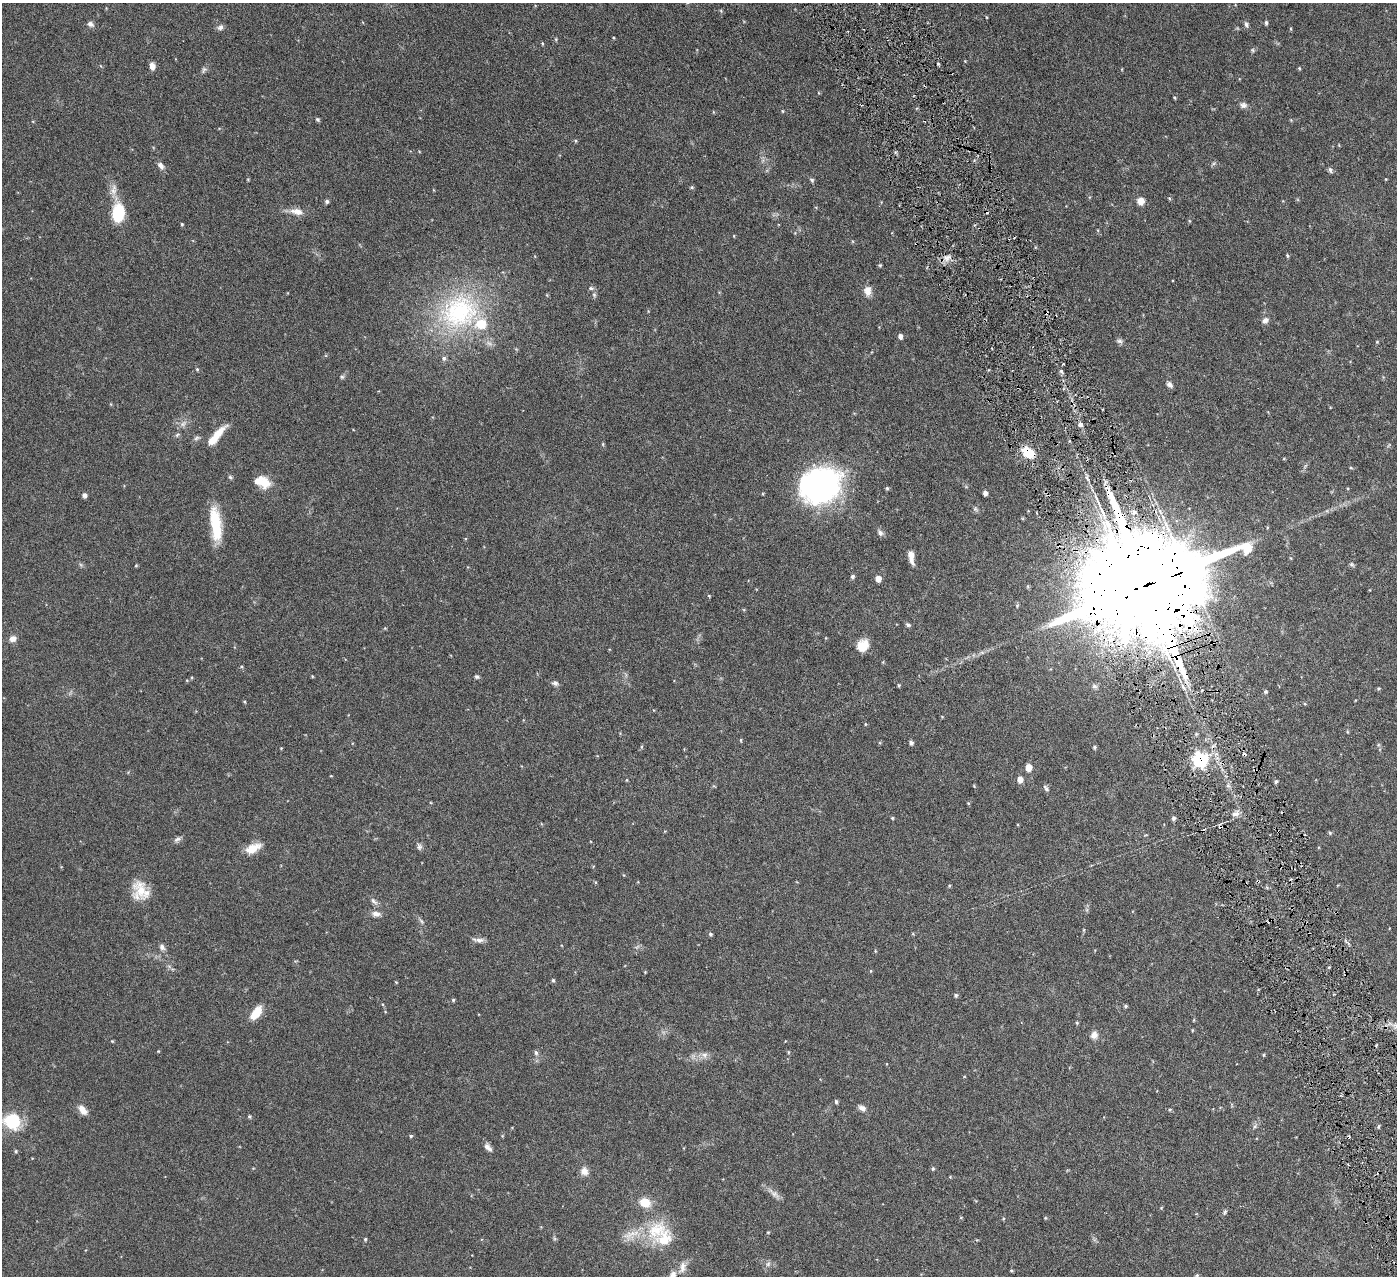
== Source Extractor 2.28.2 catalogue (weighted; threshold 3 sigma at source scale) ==
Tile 6 of 4 x 4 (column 2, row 2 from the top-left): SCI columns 1401-2795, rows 2711-3984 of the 5591 x 5550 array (HDU 1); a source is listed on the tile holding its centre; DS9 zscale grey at full resolution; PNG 1399 x 1278 px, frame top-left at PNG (2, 3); no overlay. Shown black and unused: <1% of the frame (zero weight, under 3 of 6 exposures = <1% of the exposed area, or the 3 px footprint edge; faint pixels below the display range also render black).
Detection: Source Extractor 2.28.2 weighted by HDU 2 'WHT'; one run over the whole footprint, this tile lists its part. Background 0.139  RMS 0.0046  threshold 0.0188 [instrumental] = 3 sigma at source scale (4.09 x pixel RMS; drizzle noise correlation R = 1.36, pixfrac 0.8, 0.05/0.05 arcsec/px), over >= 5 px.
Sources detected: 152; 6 cosmic-ray / hot-pixel residue — not listed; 6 inside a brighter listed object's ellipse — not listed separately; the other 140 listed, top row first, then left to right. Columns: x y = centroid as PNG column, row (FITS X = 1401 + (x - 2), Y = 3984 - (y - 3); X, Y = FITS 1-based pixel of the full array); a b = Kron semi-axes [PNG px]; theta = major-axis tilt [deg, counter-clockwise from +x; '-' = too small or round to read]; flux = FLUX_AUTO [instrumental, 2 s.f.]
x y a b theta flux
1266 23 5 3 - 0.74
90 24 8 6 -36 1.3
1246 24 8 5 -64 0.97
220 27 8 7 - 1.3
556 39 5 3 - 0.44
1253 50 6 4 -88 0.55
152 66 7 5 -78 2.6
1299 68 5 3 - 0.37
204 70 9 5 65 0.99
1174 98 4 3 - 0.45
1243 105 9 7 -8 1.4
782 111 5 3 - 0.36
317 119 6 5 - 0.67
575 140 5 3 - 0.44
161 166 9 6 -52 1.8
1330 170 7 5 -70 1
812 180 6 5 - 0.68
692 187 5 4 - 0.55
113 190 17 8 83 3.2
1169 198 5 4 - 0.44
327 201 6 5 - 0.81
1141 201 7 7 - 3.4
297 211 17 8 -11 3.9
118 213 20 12 83 16
182 224 4 3 - 0.43
734 236 5 3 - 0.29
1287 255 5 3 - 0.46
947 258 12 6 23 2.2
880 265 4 4 - 0.48
591 288 7 5 -3 0.85
867 291 13 9 -87 2.9
594 295 6 5 - 0.71
459 312 57 48 24 62
1265 320 9 7 48 1.5
900 336 5 4 - 1.6
1120 341 8 6 -3 1
1377 342 4 4 - 0.37
197 369 4 4 - 0.43
1061 371 5 4 - 1
342 377 6 5 - 0.7
1170 385 8 6 -49 1.4
1064 389 3 3 - 1.2
183 424 9 6 54 1.5
1081 424 4 3 - 14
177 435 6 4 44 0.65
216 436 27 7 50 7.8
196 438 9 5 27 0.9
603 444 6 4 -90 0.44
1028 452 12 8 -32 11
1351 468 5 3 - 0.37
230 477 6 5 - 0.62
265 482 16 13 -78 5.5
820 485 32 26 20 130
887 488 4 4 - 0.54
985 493 4 4 - 1.5
85 495 6 5 - 1.3
975 509 6 6 - 0.77
1102 512 23 5 -67 4.5
216 524 39 11 -83 15
880 533 8 6 -71 1.2
911 557 15 5 -80 3.2
1351 564 7 5 -35 0.65
136 565 5 3 - 0.35
853 576 5 5 - 0.77
878 579 5 5 - 3.3
1151 583 41 26 17 16000
709 596 4 4 - 0.33
1017 606 6 4 58 0.45
908 625 6 4 -28 0.75
13 639 8 7 - 2.2
1213 642 4 3 - 1.4
863 646 13 11 46 6.1
312 676 5 3 - 0.31
477 677 6 4 -29 0.7
555 683 8 6 -13 1.2
899 685 4 4 - 0.42
1094 686 8 6 -16 1
1265 692 5 5 - 0.63
741 740 5 3 - 0.38
911 743 5 4 - 1.1
641 747 6 3 72 0.47
1094 747 5 4 - 0.54
281 748 3 3 - 0.29
1200 759 7 7 - 83
1029 768 5 5 - 4.7
1020 780 6 5 - 2.7
1276 781 5 4 - 0.74
1228 786 6 4 -19 0.72
1046 788 9 5 -55 1
1236 813 13 7 34 2.1
892 818 4 4 - 0.44
1173 818 5 5 - 0.82
1330 833 5 4 - 0.57
177 839 10 5 31 1.2
419 847 8 7 - 1.1
253 848 19 9 27 6.3
949 886 4 3 - 0.39
141 891 25 18 -80 9.1
374 901 12 5 -46 1.3
376 914 11 7 -5 2
421 921 7 4 -70 0.71
710 934 5 4 - 0.65
478 940 16 6 -5 1.8
162 947 9 6 -62 1.4
871 971 5 3 - 0.33
553 980 5 4 - 0.56
396 982 4 3 - 0.33
956 995 5 4 - 0.68
453 1000 4 4 - 0.5
1125 1006 4 4 - 0.63
256 1013 18 9 53 6.3
1077 1023 5 3 - 0.41
1094 1035 9 8 - 2.4
112 1041 4 3 - 0.35
536 1053 6 5 - 0.95
705 1055 9 7 1 1.8
1263 1055 5 3 - 0.41
836 1102 6 4 -75 0.59
862 1108 10 6 -27 1.7
83 1110 13 8 -50 3.1
1169 1110 5 3 - 0.4
249 1116 5 4 - 0.52
12 1121 20 17 -19 16
1378 1127 6 3 82 0.53
411 1136 5 4 - 0.6
488 1147 12 6 -42 1.8
16 1151 5 4 - 0.47
933 1169 5 4 - 0.6
584 1171 9 9 - 2.8
774 1194 9 7 -26 1.7
645 1202 11 9 -21 6.8
1225 1212 7 4 68 0.72
1045 1218 5 3 - 0.37
656 1230 34 19 36 16
768 1232 4 4 - 0.36
365 1239 4 4 - 0.47
768 1264 6 5 - 0.88
1011 1270 4 3 - 0.46
1197 1275 6 5 - 0.75
672 1276 16 10 68 4.2
Overlapping masked pixels (flux is a lower limit): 4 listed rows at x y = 1028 452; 1151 583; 1213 642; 1200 759
Isophote crosses this tile's border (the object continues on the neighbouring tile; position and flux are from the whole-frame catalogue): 3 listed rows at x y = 12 1121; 1197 1275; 672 1276